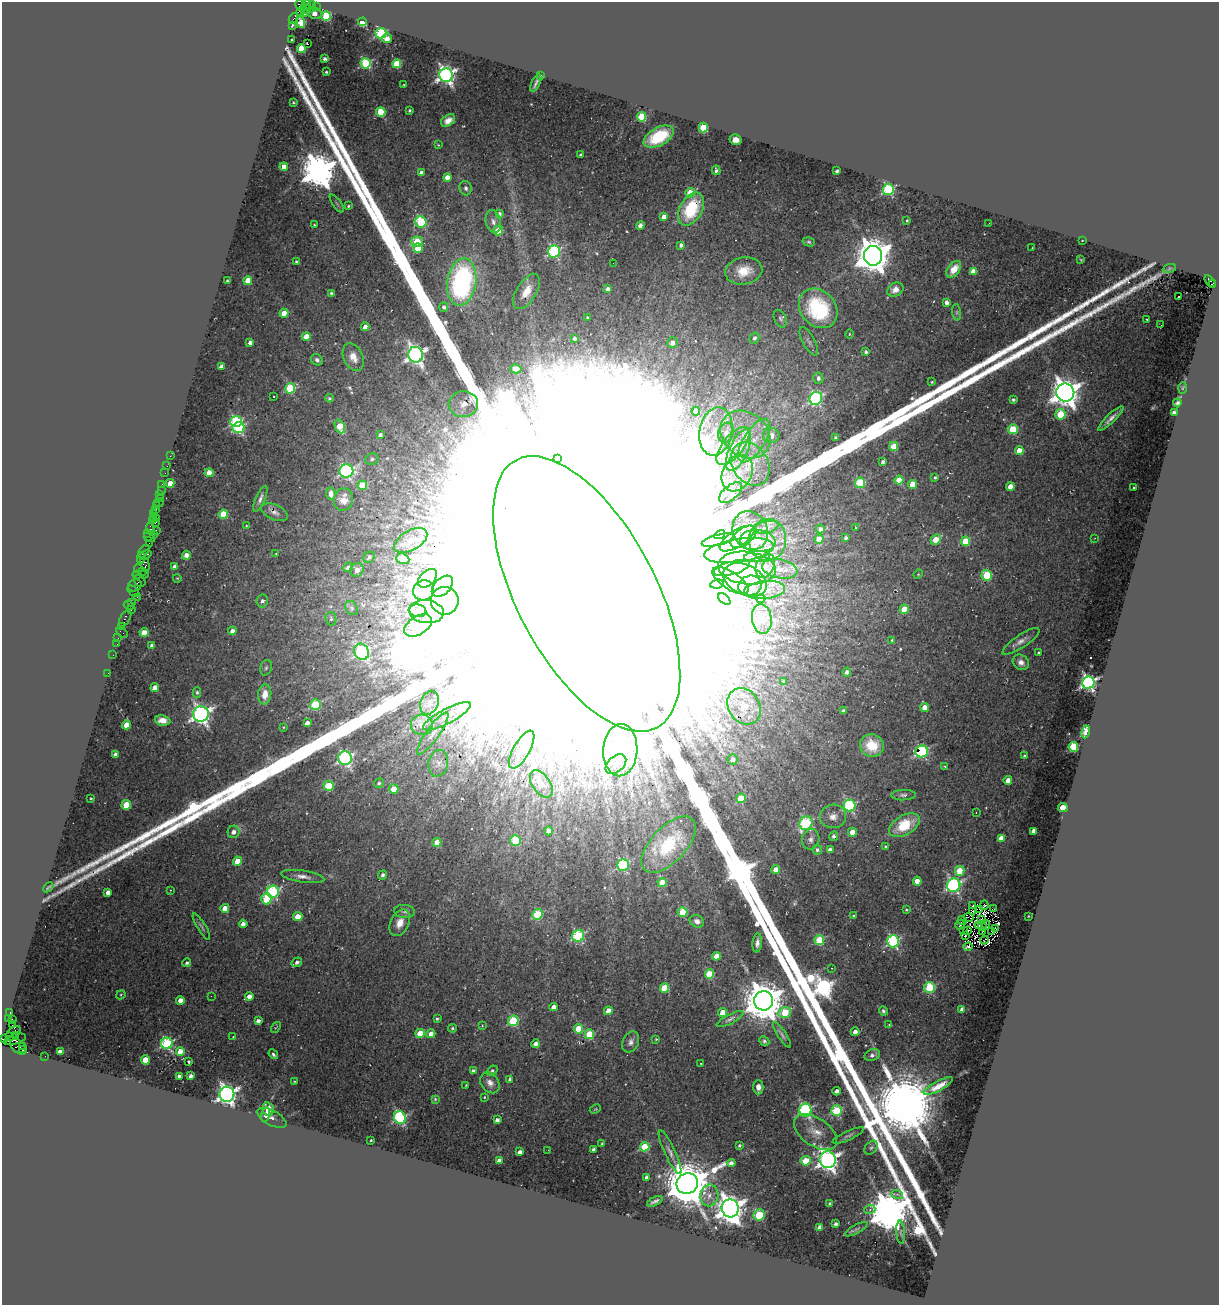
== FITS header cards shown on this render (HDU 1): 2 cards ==
NAXIS1  =                 1217
NAXIS2  =                 1303

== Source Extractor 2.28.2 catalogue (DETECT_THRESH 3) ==
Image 1217 x 1303 px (HDU 1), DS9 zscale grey, 1 PNG px = 1 image px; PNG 1221 x 1307 px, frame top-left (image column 1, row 1303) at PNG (2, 2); each listed source drawn as its Kron ellipse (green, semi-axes under 4 px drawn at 4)
Background 0.233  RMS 0.033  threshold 0.1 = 3 sigma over >= 5 px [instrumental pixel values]
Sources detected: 485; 7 with non-positive FLUX_AUTO (blend fragments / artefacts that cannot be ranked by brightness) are neither listed nor drawn; the other 478 listed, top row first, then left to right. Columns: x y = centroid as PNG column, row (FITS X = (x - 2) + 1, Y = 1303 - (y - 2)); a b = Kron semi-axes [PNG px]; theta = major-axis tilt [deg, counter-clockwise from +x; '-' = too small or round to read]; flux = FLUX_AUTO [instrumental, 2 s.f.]
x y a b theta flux
306 4 5 3 - 2.9e+01
300 5 5 4 - 1.2e+02
311 7 6 4 76 4.6e+01
316 7 3 2 - 3.3e+01
306 9 5 4 - 9.6e+01
300 11 4 3 - 9.6e+01
314 13 8 5 -21 2.9e+01
304 14 3 3 - 3.0e+01
326 16 5 4 - 1.6e+02
293 18 6 3 60 9.0e+01
301 22 5 4 - 1.3e+02
363 22 4 4 - 1.2e+02
292 25 4 2 - 2.8e+00
381 33 5 5 - 3.0e+02
387 38 5 4 - 2.1e+01
292 39 2 2 - 2.0e+00
307 44 3 3 - 3.0e+01
301 48 4 4 - 7.6e+01
325 59 3 3 - 5.8e+00
366 63 5 5 - 2.2e+02
397 64 4 4 - 9.5e+01
326 72 3 3 - 2.8e+00
446 75 7 6 - 9.3e+02
540 76 3 2 - 2.6e+00
536 83 9 2 64 6.1e+00
404 85 3 2 - 1.6e+00
293 102 3 2 - 2.9e+00
409 111 3 3 - 3.7e+00
381 112 5 4 - 1.1e+02
641 117 5 4 - 1.1e+02
448 120 8 5 35 1.4e+01
703 128 5 4 - 1.3e+02
659 137 16 9 29 9.1e+01
736 140 6 5 - 1.5e+01
438 145 3 3 - 1.7e+00
580 155 3 3 - 3.7e+00
284 167 4 4 - 2.5e+01
716 170 5 3 - 4.5e+00
837 171 4 3 - 4.1e+00
421 173 4 4 - 1.6e+01
447 177 4 4 - 2.2e+01
466 188 7 6 - 7.6e+00
888 189 5 5 - 2.7e+02
690 193 4 4 - 5.5e+01
337 203 10 2 -55 4.1e+00
348 206 4 3 - 2.8e+00
691 209 18 11 61 1.2e+02
499 214 4 4 - 7.5e+00
664 217 4 4 - 1.6e+01
907 220 3 2 - 2.0e+00
421 222 6 5 - 2.1e+02
493 222 12 7 -77 1.3e+01
989 223 2 2 - 1.3e+00
314 225 3 3 - 2.9e+00
640 225 4 4 - 1.1e+01
498 231 5 4 - 7.0e+01
1082 240 2 2 - 1.3e+00
417 242 6 5 - 9.1e+01
809 242 6 4 -16 3.5e+00
681 245 4 4 - 8.9e+00
1032 247 2 2 - 1.9e+00
418 248 5 4 - 6.1e+01
554 251 6 6 - 3.2e+02
873 256 10 9 - 5.4e+03
1081 260 3 2 - 1.8e+00
296 261 3 2 - 2.4e+00
613 263 2 2 - 1.9e+00
954 269 9 5 53 2.9e+01
1169 269 7 4 20 3.2e+00
744 271 18 13 10 5.4e+01
973 271 4 4 - 1.8e+01
227 281 3 2 - 2.2e+00
248 281 4 4 - 6.2e+01
1210 281 7 4 -54 6.7e+01
462 282 24 14 81 4.6e+02
1212 284 4 3 - 5.2e+01
608 289 4 4 - 1.2e+01
895 290 8 6 26 1.7e+01
527 291 20 9 58 3.5e+01
331 293 3 3 - 3.7e+00
1179 296 3 3 - 2.3e+01
946 302 4 3 - 1.0e+01
444 307 5 4 - 6.9e+00
818 308 21 17 -48 2.3e+02
957 312 8 4 -83 4.5e+00
284 313 4 4 - 3.1e+01
588 318 4 3 - 6.5e+00
780 319 9 5 -64 6.0e+00
1147 319 2 2 - 1.8e+00
1161 325 2 2 - 5.3e+00
365 327 4 4 - 1.7e+01
849 334 4 3 - 1.9e+00
306 337 4 4 - 2.4e+01
574 338 4 3 - 7.0e+00
754 338 5 4 - 6.4e+00
809 341 16 6 -62 9.6e+00
250 343 4 4 - 1.0e+01
672 343 5 5 - 1.7e+01
866 352 4 3 - 5.8e+00
416 355 8 7 - 1.0e+03
353 357 14 9 -66 3.0e+01
317 360 6 5 - 7.2e+00
221 366 4 3 - 1.1e+01
516 369 5 4 - 1.7e+01
818 378 5 5 - 9.2e+00
932 382 3 3 - 2.5e+00
290 388 5 5 - 1.5e+02
1182 388 6 4 88 2.4e+00
1065 393 9 9 - 3.3e+03
274 396 3 3 - 1.2e+01
329 398 4 4 - 4.3e+00
816 398 7 6 - 3.5e+02
1013 399 3 3 - 4.6e+00
1177 403 4 4 - 4.7e+00
463 404 14 13 - 3.2e+01
696 411 4 4 - 2.2e+01
1174 413 4 3 - 1.2e+01
1060 414 5 5 - 8.8e+01
1111 418 17 4 44 1.3e+01
236 422 6 5 - 2.2e+02
340 426 7 5 -68 5.5e+01
238 428 6 5 - 2.5e+02
1013 429 5 5 - 1.3e+02
716 431 24 16 79 7.5e+01
726 433 10 7 71 1.4e+01
380 435 4 4 - 9.3e+00
745 435 27 22 -38 1.1e+02
771 435 8 7 - 2.4e+01
835 438 3 3 - 3.0e+00
754 441 25 10 58 5.2e+01
733 446 23 10 51 4.1e+01
894 446 4 4 - 6.6e+01
739 450 22 9 65 4.0e+01
1019 451 4 4 - 4.1e+01
170 456 2 2 - 4.8e+00
557 458 4 3 - 8.2e+00
372 459 7 5 17 5.1e+00
883 462 4 3 - 7.5e+00
750 464 23 18 -57 6.4e+01
167 466 2 2 - 3.0e+00
346 471 7 6 - 4.1e+02
165 473 2 2 - 2.6e+00
209 473 4 4 - 3.1e+01
737 473 19 14 61 5.3e+01
935 477 3 3 - 3.5e+00
899 480 4 4 - 5.6e+01
170 483 4 4 - 3.1e+01
860 483 5 5 - 1.4e+02
162 484 2 2 - 8.1e+00
913 484 4 4 - 5.0e+01
362 485 5 5 - 9.6e+01
1010 487 4 4 - 2.9e+01
1133 488 3 2 - 2.1e+00
161 490 3 2 - 3.9e+00
731 493 13 7 40 1.3e+01
331 494 6 5 - 1.3e+01
159 495 3 2 - 1.6e+01
160 499 2 2 - 2.0e+00
260 499 14 5 66 9.5e+00
343 500 11 9 80 2.1e+01
159 503 5 2 - 5.6e+00
156 506 3 2 - 1.6e+01
155 509 3 2 - 3.1e+01
275 512 14 7 -24 1.3e+01
154 513 2 2 - 1.7e+01
223 514 4 4 - 6.7e+01
153 517 2 2 - 1.5e+01
157 519 3 2 - 1.3e+01
152 520 3 2 - 1.0e+01
155 523 3 2 - 3.0e+01
246 526 4 4 - 2.1e+00
766 527 12 6 13 8.0e+00
856 527 4 3 - 2.7e+00
150 528 6 3 -80 3.1e+01
820 529 4 4 - 8.1e+00
156 530 2 2 - 8.9e+00
750 531 20 17 -63 2.9e+01
148 534 3 2 - 2.5e+01
153 535 2 2 - 7.8e+00
720 535 6 2 27 3.4e+00
149 537 6 3 -27 4.1e+01
743 537 15 8 38 3.5e+01
846 538 3 3 - 5.6e+00
1095 538 3 2 - 1.1e+00
737 539 20 8 32 2.2e+01
819 539 4 4 - 2.8e+01
718 540 17 5 14 1.3e+01
768 540 21 18 85 6.4e+01
936 540 6 4 45 5.7e+01
411 541 18 10 30 2.5e+01
758 541 18 11 -6 4.2e+01
965 541 5 4 - 8.3e+01
149 543 2 2 - 2.2e+01
144 551 7 2 53 5.3e+01
739 551 35 11 8 5.8e+01
276 554 4 2 - 1.6e+00
145 555 6 3 20 4.6e+01
186 555 4 4 - 1.5e+01
369 557 6 5 - 7.5e+00
757 557 13 5 4 1.0e+01
141 558 6 2 85 2.1e+01
403 559 7 5 -21 2.2e+01
145 565 8 4 -75 1.3e+02
765 566 12 8 63 2.9e+01
175 567 4 4 - 1.4e+01
348 567 5 4 - 9.3e+00
732 568 19 6 15 1.2e+01
747 568 29 16 -7 7.6e+01
138 569 4 3 - 6.9e+01
780 569 18 9 -11 2.8e+01
357 570 7 6 - 1.2e+01
142 571 2 2 - 1.5e+01
144 574 4 2 - 1.3e+01
918 574 5 4 - 2.5e+00
137 575 4 3 - 3.1e+01
987 575 5 5 - 1.3e+02
177 578 4 2 - 1.5e+00
427 578 11 7 43 1.8e+01
745 580 23 15 -26 5.4e+01
140 581 6 5 - 6.4e+01
730 581 21 9 -33 1.9e+01
717 584 7 4 9 7.2e+00
135 585 7 5 35 1.1e+02
442 586 12 8 44 1.1e+01
750 586 12 10 17 1.8e+01
424 590 10 9 - 1.6e+02
764 590 21 9 5 2.9e+01
133 591 7 4 -41 2.7e+01
587 594 151 69 -62 4.1e+06
137 597 4 3 - 1.4e+01
761 598 5 4 - 2.2e+01
724 599 7 4 -43 7.6e+00
262 601 6 5 - 8.1e+00
445 601 14 14 - 2.0e+01
131 602 4 2 - 1.2e+01
129 605 5 3 - 2.3e+01
351 608 7 6 - 5.1e+00
132 609 4 3 - 1.3e+01
904 609 4 4 - 5.1e+01
418 611 8 6 -9 8.7e+00
426 612 17 11 -8 1.9e+01
125 619 9 4 59 6.5e+01
331 619 7 5 -77 4.7e+00
762 619 15 10 -82 1.5e+01
418 625 15 9 32 1.6e+01
122 627 3 2 - 1.9e+01
232 631 4 4 - 1.6e+01
122 632 6 2 -34 6.0e+01
144 632 4 4 - 4.1e+01
118 638 2 2 - 7.7e+00
892 640 4 3 - 2.1e+00
1021 641 22 6 33 1.7e+01
117 644 2 2 - 8.6e+00
152 646 4 4 - 1.3e+01
362 652 8 7 - 3.6e+02
1039 652 3 3 - 2.6e+00
113 655 2 2 - 8.2e+00
1021 662 8 7 - 1.3e+01
266 668 8 6 72 5.4e+00
847 672 4 4 - 7.7e+00
108 673 2 2 - 5.8e+00
784 681 3 3 - 5.5e+00
1088 683 6 6 - 7.7e+02
155 688 4 4 - 2.4e+01
197 693 5 4 - 4.5e+00
265 694 10 6 86 2.6e+01
430 703 12 9 68 1.4e+01
315 705 5 5 - 1.6e+02
744 706 19 15 -56 5.0e+01
925 708 4 4 - 3.0e+01
843 711 4 4 - 6.5e+00
201 714 8 7 - 1.0e+03
447 716 27 7 28 3.4e+01
162 720 8 5 -7 1.9e+01
307 723 4 4 - 1.2e+01
126 725 4 4 - 4.1e+01
422 725 11 10 - 3.6e+01
283 727 3 3 - 2.0e+00
1086 732 6 4 77 4.1e+01
433 734 25 6 55 2.2e+01
872 746 12 11 - 7.4e+01
1073 747 5 5 - 1.7e+02
522 750 21 8 61 1.9e+01
620 750 26 17 87 1.2e+02
922 751 6 5 - 3.3e+02
116 754 4 4 - 1.2e+01
1025 756 4 3 - 4.9e+00
345 758 7 6 - 4.6e+02
732 759 5 5 - 1.2e+01
438 763 13 10 78 1.6e+01
616 764 12 8 41 3.3e+01
945 766 4 3 - 2.5e+00
1008 780 4 4 - 1.7e+01
379 783 5 4 - 5.9e+00
541 784 15 9 -56 3.1e+01
329 786 5 5 - 8.5e+01
394 789 5 4 - 4.3e+01
903 795 12 5 3 8.5e+00
91 798 3 2 - 2.5e+00
741 798 5 4 - 7.3e+01
126 805 5 4 - 7.4e+01
850 806 6 6 - 3.1e+02
1063 807 5 4 - 5.4e+01
976 812 3 2 - 2.1e+00
833 816 13 12 - 2.2e+01
806 823 7 6 - 2.5e+02
904 825 17 9 30 1.0e+02
549 831 4 4 - 1.9e+01
1034 831 4 4 - 2.0e+01
234 832 6 6 - 1.3e+01
852 832 4 4 - 3.1e+01
834 836 5 4 - 7.7e+00
1001 838 4 4 - 2.3e+01
811 839 10 8 78 1.2e+01
515 841 5 5 - 9.9e+01
437 843 4 4 - 4.9e+01
669 845 35 17 47 1.1e+02
886 847 4 3 - 4.7e+00
817 850 5 4 - 6.3e+00
830 850 4 4 - 1.6e+01
237 861 4 4 - 4.6e+01
623 865 6 6 - 2.6e+02
776 870 4 4 - 2.6e+01
960 871 5 4 - 6.6e+01
382 875 5 4 - 5.9e+00
303 876 22 6 -8 1.7e+01
917 881 4 4 - 2.9e+01
662 883 4 4 - 5.0e+01
954 885 7 6 - 4.8e+02
48 887 6 2 41 3.6e+00
170 890 3 3 - 2.7e+00
273 892 6 6 - 3.2e+02
108 893 4 4 - 1.5e+01
266 899 5 5 - 9.4e+01
984 905 5 3 - 2.9e+00
973 906 3 2 - 3.0e+00
225 908 4 4 - 2.8e+01
980 909 3 2 - 2.1e+00
993 909 4 2 - 2.4e+00
906 910 3 3 - 3.4e+00
404 911 10 6 -4 7.7e+00
972 911 3 2 - 2.8e+00
682 912 5 5 - 7.5e+01
538 914 5 5 - 1.5e+02
853 916 3 3 - 3.3e+00
1028 916 3 2 - 1.4e+00
298 917 4 4 - 4.0e+01
969 917 5 2 - 2.7e+00
981 919 3 2 - 1.4e+00
697 921 7 6 - 1.2e+01
962 921 5 2 - 1.2e-01
400 923 14 9 65 2.4e+01
243 924 4 4 - 1.4e+01
960 925 5 2 - 1.8e+00
986 925 5 2 - 4.9e-02
979 926 4 2 - 7.9e+00
982 926 4 2 - 2.8e+00
201 927 15 3 -59 5.7e+00
996 929 4 2 - 2.2e+00
967 930 3 2 - 3.6e+00
963 931 3 2 - 2.2e-01
982 932 3 2 - 1.7e+00
992 932 3 2 - 1.2e+00
578 936 6 5 - 2.7e+02
965 936 2 2 - 2.0e+00
819 940 5 5 - 1.1e+02
984 940 4 2 - 1.2e+00
893 941 6 6 - 3.3e+02
757 943 9 4 85 1.1e+01
968 947 4 3 - 4.7e+00
716 956 4 4 - 3.8e+01
297 962 5 4 - 8.0e+00
187 963 4 4 - 5.4e+00
832 968 3 2 - 1.5e+00
709 974 5 4 - 9.6e+01
930 987 5 5 - 1.6e+02
664 988 5 4 - 7.6e+01
121 995 5 4 - 2.4e+00
211 996 2 2 - 2.4e+01
249 997 4 4 - 1.8e+01
180 1000 4 4 - 1.8e+01
764 1001 9 9 - 8.1e+03
553 1007 4 4 - 1.6e+01
962 1009 4 4 - 1.4e+01
608 1011 4 4 - 2.3e+01
883 1011 4 4 - 4.3e+00
10 1012 3 2 - 1.5e+01
785 1012 6 5 - 1.1e+02
723 1013 4 4 - 4.9e+01
8 1018 4 3 - 2.8e+01
437 1019 4 3 - 3.4e+00
730 1019 15 5 27 8.3e+00
12 1020 3 2 - 9.8e+00
258 1021 4 4 - 1.1e+01
513 1021 5 5 - 2.0e+02
12 1025 3 2 - 1.2e+01
482 1025 3 3 - 1.8e+00
889 1025 4 3 - 1.9e+00
276 1028 6 2 54 1.7e+00
452 1028 4 4 - 4.1e+00
578 1029 4 4 - 5.7e+01
14 1032 8 5 32 9.4e+01
855 1032 4 4 - 1.6e+01
420 1033 5 4 - 6.3e+01
431 1034 4 4 - 2.0e+01
589 1034 5 5 - 1.0e+02
16 1035 3 2 - 5.3e+01
782 1035 15 4 -57 6.5e+00
10 1037 4 3 - 3.6e+01
233 1037 3 2 - 1.2e+00
3 1039 4 2 - 2.9e+01
15 1039 11 5 17 1.3e+02
656 1039 3 3 - 2.4e+00
764 1041 5 4 - 5.3e+00
631 1042 11 7 65 1.1e+01
167 1043 6 6 - 2.8e+02
535 1044 4 4 - 1.0e+01
23 1046 2 2 - 7.6e+01
19 1047 10 6 -40 1.3e+02
23 1050 4 3 - 1.8e+02
180 1051 4 4 - 4.0e+01
60 1052 4 4 - 1.9e+01
273 1054 5 3 - 5.3e+00
872 1055 8 5 21 1.0e+01
45 1056 2 2 - 1.2e+00
145 1060 5 4 - 5.0e+01
189 1062 3 3 - 3.8e+00
701 1063 2 2 - 1.6e+00
473 1071 4 4 - 8.3e+00
492 1071 6 4 40 4.3e+00
179 1076 4 3 - 7.9e+00
191 1076 4 3 - 8.4e+00
510 1079 4 4 - 6.8e+00
294 1081 3 2 - 1.9e+00
490 1083 11 8 -52 1.5e+01
466 1086 3 2 - 2.0e+00
938 1086 16 5 28 2.5e+01
758 1087 7 5 89 1.4e+01
837 1091 4 3 - 1.0e+01
227 1094 7 7 - 1.2e+03
484 1097 3 2 - 1.8e+00
435 1099 4 4 - 2.9e+00
268 1109 7 5 -77 3.4e+01
595 1109 6 3 25 2.3e+00
805 1110 6 6 - 3.9e+02
837 1110 5 5 - 1.8e+02
266 1115 7 4 76 2.6e+01
400 1117 6 5 - 3.3e+02
272 1118 16 7 -29 1.2e+01
497 1120 4 4 - 1.0e+01
815 1132 24 14 -35 3.6e+01
848 1135 17 4 24 7.5e+00
371 1140 2 2 - 1.9e+00
602 1143 3 3 - 2.4e+00
740 1145 4 3 - 4.4e+00
645 1147 5 4 - 1.0e+02
871 1148 8 5 47 5.6e+00
594 1149 3 3 - 7.5e+00
548 1150 2 2 - 2.7e+00
520 1152 4 3 - 1.0e+01
670 1152 24 5 -65 1.6e+01
499 1160 4 4 - 1.2e+01
828 1160 8 8 - 1.3e+03
806 1161 5 4 - 6.5e+01
731 1163 4 4 - 1.3e+01
647 1177 4 4 - 1.4e+01
687 1184 11 10 - 1.3e+04
897 1194 6 3 -19 3.2e+00
709 1195 11 9 79 1.7e+01
655 1201 8 3 25 7.2e+00
830 1204 4 3 - 7.3e+00
730 1208 9 8 - 3.0e+03
870 1209 6 3 21 3.1e+00
759 1215 5 5 - 1.2e+02
835 1224 3 3 - 6.7e+00
820 1227 4 4 - 1.3e+01
856 1229 12 4 28 5.1e+00
901 1232 12 4 -86 3.9e+00
At the frame edge (FLAGS 8, measured only in part): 1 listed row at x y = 3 1039
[7 non-positive-flux detections neither listed nor drawn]